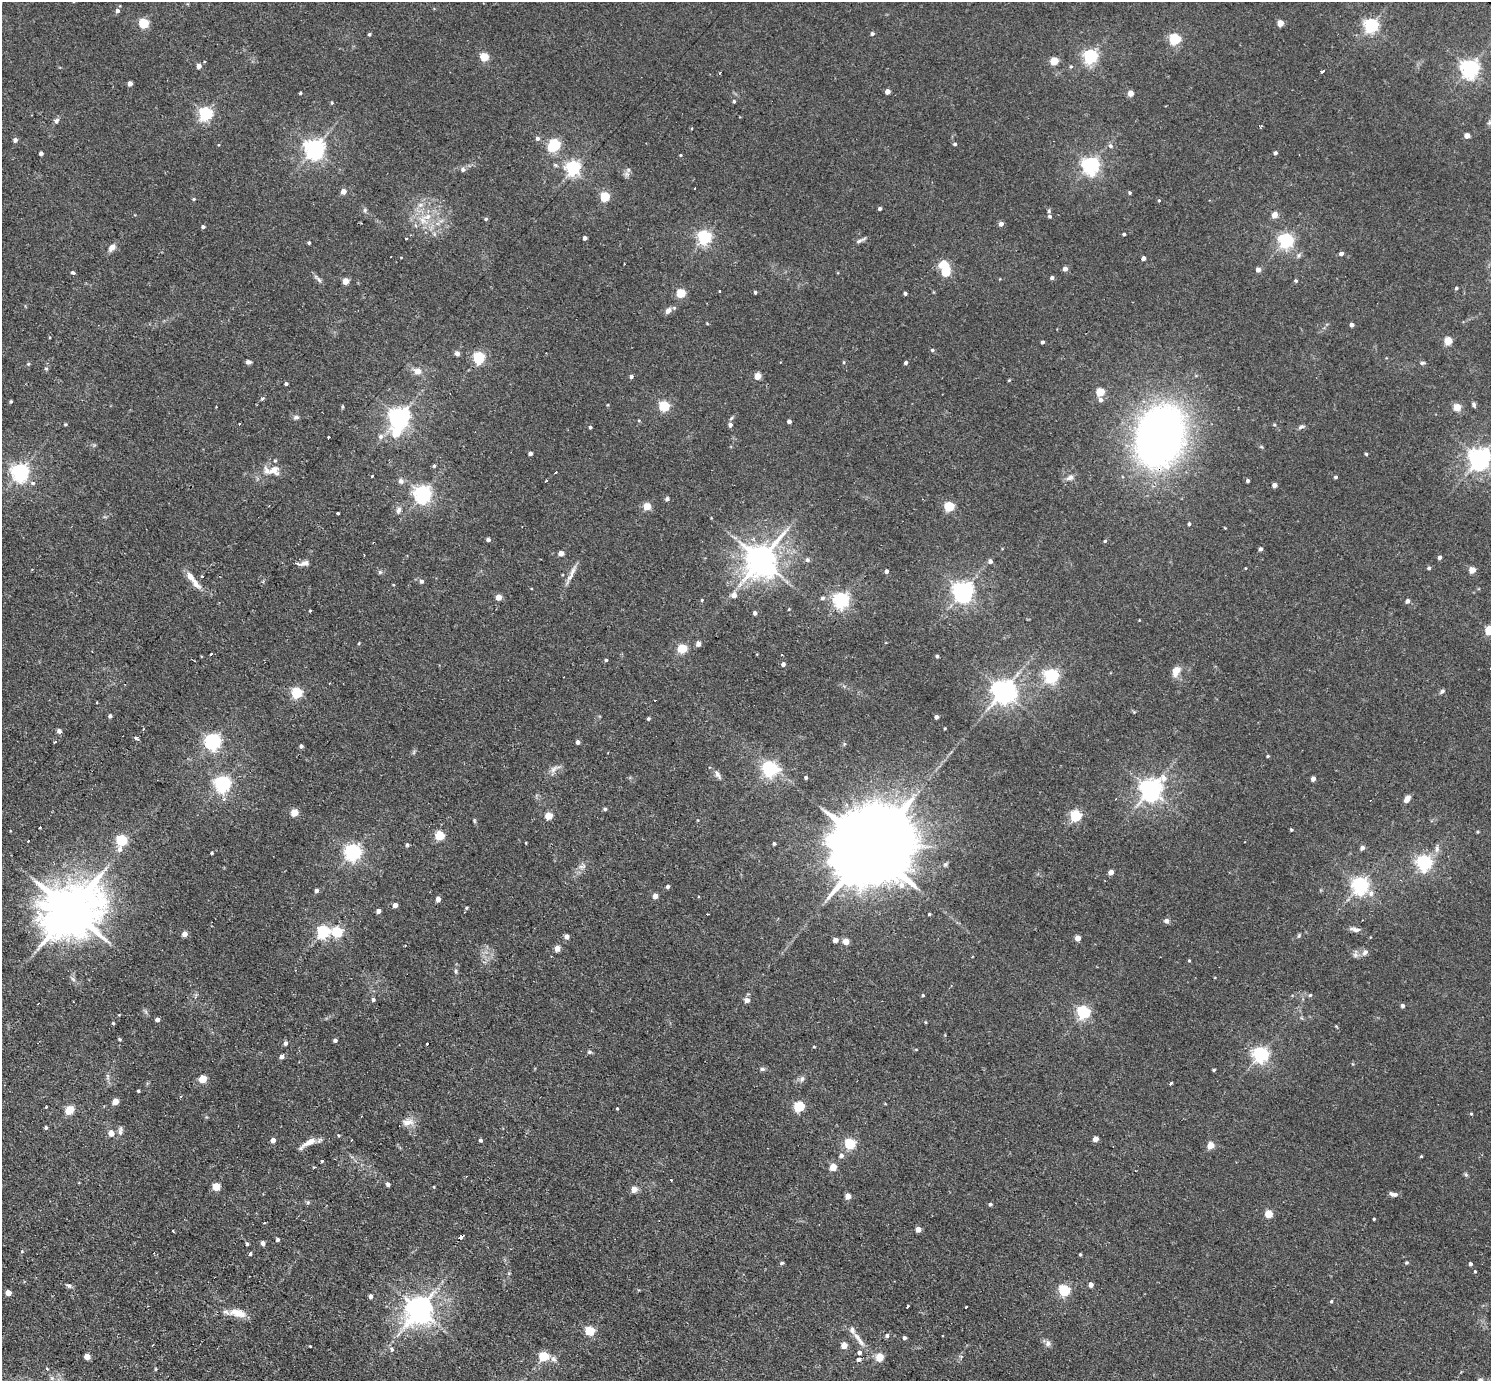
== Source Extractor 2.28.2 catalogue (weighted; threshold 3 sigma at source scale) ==
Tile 7 of 4 x 4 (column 3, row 2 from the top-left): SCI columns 2979-4467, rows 3052-4430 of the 5956 x 5960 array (HDU 1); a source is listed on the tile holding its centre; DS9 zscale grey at full resolution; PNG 1493 x 1383 px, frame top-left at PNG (2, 2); no overlay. Shown black and unused: <1% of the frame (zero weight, under 2 of 3 exposures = <1% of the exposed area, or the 3 px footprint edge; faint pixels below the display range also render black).
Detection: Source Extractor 2.28.2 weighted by HDU 2 'WHT'; one run over the whole footprint, this tile lists its part. Background 0.0314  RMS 0.0043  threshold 0.0196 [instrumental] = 3 sigma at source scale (4.5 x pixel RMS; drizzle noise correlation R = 1.50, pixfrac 1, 0.05/0.05 arcsec/px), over >= 5 px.
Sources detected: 353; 3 inside a brighter object's white glare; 9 cosmic-ray / hot-pixel residue — not listed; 3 inside a brighter listed object's ellipse — not listed separately; the other 338 listed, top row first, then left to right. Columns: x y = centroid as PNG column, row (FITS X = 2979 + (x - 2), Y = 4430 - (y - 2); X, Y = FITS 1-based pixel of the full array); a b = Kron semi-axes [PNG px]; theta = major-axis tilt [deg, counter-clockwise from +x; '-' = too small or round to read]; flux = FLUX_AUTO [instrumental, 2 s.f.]
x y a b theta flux
117 11 5 5 - 1.5
144 23 5 5 - 30
1280 23 4 4 - 7.4
1371 26 6 5 - 110
369 34 4 4 - 0.68
872 34 4 4 - 0.92
1175 39 5 5 - 49
484 57 5 5 - 17
1090 57 6 5 - 100
1054 61 5 4 - 12
199 66 4 4 - 2.6
1071 67 5 4 - 0.6
1470 68 6 6 - 200
1323 71 3 3 - 1.5
130 83 4 4 - 2.9
887 91 4 4 - 3.6
300 93 3 3 - 0.51
1130 93 4 4 - 5.2
734 101 4 4 - 0.58
332 103 4 4 - 0.47
205 113 6 5 - 85
56 121 8 6 62 1.1
1489 123 7 4 58 0.78
1261 126 4 3 - 0.52
1467 136 4 4 - 4.2
537 138 5 5 - 1.4
15 140 4 4 - 1.6
955 144 4 4 - 0.71
554 145 8 5 38 53
1110 146 6 6 - 1.3
314 148 7 6 - 250
41 153 4 4 - 1.4
1275 153 4 4 - 1.1
680 155 3 3 - 0.4
1091 165 6 6 - 180
573 168 6 6 - 120
463 170 6 6 - 1.3
628 170 7 4 72 0.96
344 191 5 4 - 3.3
1130 193 4 4 - 0.61
605 197 5 5 - 27
194 199 4 4 - 0.48
1159 200 4 4 - 0.49
420 205 7 7 - 1.8
880 209 4 3 - 1
365 210 6 5 - 0.76
1049 211 5 5 - 0.63
1275 215 4 4 - 5.4
1049 216 6 5 - 0.76
423 219 15 6 51 3.9
486 219 5 4 - 0.59
1001 224 5 4 - 2
203 227 4 4 - 0.93
1124 234 4 3 - 0.71
704 237 6 5 - 98
585 238 4 4 - 1.9
859 241 13 5 25 1.3
1286 241 6 6 - 120
309 243 4 3 - 0.72
112 248 9 7 49 2.5
1341 254 5 4 - 1.2
1143 258 4 4 - 2.3
1065 269 4 4 - 2.1
1258 270 4 4 - 2.8
946 272 5 5 - 19
73 273 4 3 - 1.3
1052 278 4 4 - 0.97
318 279 15 4 -44 1.3
346 281 4 4 - 7.1
1296 281 4 4 - 0.7
1456 288 4 4 - 0.65
755 292 3 3 - 0.8
681 293 5 5 - 21
905 293 4 3 - 0.91
668 310 9 6 53 2
1352 325 4 4 - 1.6
1448 341 5 5 - 14
1043 342 3 3 - 0.95
932 350 4 4 - 0.72
457 353 4 4 - 2.6
479 358 5 5 - 54
248 362 6 4 -4 1.3
906 363 4 3 - 1
1422 363 7 5 15 0.74
28 364 5 4 - 0.54
46 369 5 3 - 0.53
417 371 10 8 -20 3.3
631 376 4 4 - 0.95
758 376 4 4 - 8.7
1009 380 4 3 - 0.39
286 384 3 3 - 0.84
1100 392 5 5 - 15
262 398 5 3 - 0.71
1100 400 5 5 - 1.4
11 401 3 3 - 0.62
1474 405 7 5 71 0.81
664 406 5 5 - 38
342 407 6 3 71 0.48
1457 407 6 6 - 5.2
296 417 7 6 - 1.2
399 417 7 6 - 290
789 421 4 3 - 1.4
65 424 4 3 - 0.49
730 425 6 6 - 1.3
590 427 4 3 - 0.78
1301 427 8 5 29 1.1
381 436 7 6 - 1.6
328 437 2 2 - 0.45
1160 437 45 32 72 350
530 453 4 3 - 1.6
1366 454 4 3 - 0.58
1479 458 7 7 - 310
434 466 4 4 - 0.67
274 470 14 13 - 4.9
20 472 6 6 - 180
556 472 3 2 - 0.66
372 476 3 3 - 1.3
1070 477 10 7 30 1.9
1336 477 4 4 - 0.74
546 480 3 3 - 2.6
401 481 7 6 - 1.5
1248 481 3 3 - 0.92
33 483 6 5 - 0.95
1274 485 4 4 - 2.6
422 494 6 6 - 180
667 499 6 5 - 0.83
647 506 4 4 - 9.8
949 506 5 5 - 28
398 510 9 6 64 1.5
338 513 4 3 - 3.5
1189 524 4 4 - 0.75
488 540 4 4 - 1.2
1105 541 4 4 - 0.56
1260 549 4 4 - 1.3
561 553 4 4 - 3.7
1440 557 4 4 - 1.4
761 560 10 9 - 870
807 560 5 5 - 1.2
990 561 5 4 - 1.6
304 563 13 6 11 2.3
1245 568 4 3 - 0.28
1429 568 4 4 - 0.88
1472 570 4 4 - 7.4
886 571 4 4 - 1.7
380 572 6 6 - 0.76
572 572 34 5 66 3.5
202 576 4 3 - 0.41
422 581 5 5 - 1
195 583 17 7 -48 3.7
963 591 7 6 - 280
734 595 6 5 - 2.9
499 597 4 4 - 5.9
822 598 5 5 - 1.1
702 600 4 4 - 0.45
841 600 6 6 - 150
1407 601 5 4 - 1.5
789 609 4 3 - 0.32
310 610 4 2 - 0.37
755 613 4 4 - 1.2
1139 620 3 2 - 0.28
1489 630 5 5 - 21
359 643 4 3 - 0.38
698 644 4 4 - 3.1
682 649 6 5 - 12
211 654 3 2 - 0.97
937 656 4 3 - 0.9
606 660 4 4 - 0.62
783 664 4 4 - 2.1
1176 671 12 8 63 4.5
1051 676 6 6 - 98
1003 691 8 7 - 360
1442 691 7 5 40 0.9
297 693 5 5 - 38
110 716 5 4 - 0.98
936 717 4 4 - 1.6
648 719 4 4 - 0.65
945 728 3 2 - 0.37
59 731 4 4 - 2
136 738 4 3 - 1.4
213 741 6 6 - 140
578 742 4 4 - 1.5
301 746 4 3 - 1.1
414 752 7 4 71 0.67
1268 756 4 3 - 0.54
554 769 14 6 42 2.2
769 769 6 6 - 110
718 774 15 6 -58 1.9
806 778 3 3 - 1
1313 779 4 4 - 2.7
222 784 6 6 - 150
1151 789 8 7 - 330
224 799 5 4 - 0.99
1116 799 3 2 - 0.36
1407 799 8 5 55 3
605 809 5 4 - 0.71
294 813 5 4 - 11
549 816 5 4 - 12
1076 816 5 5 - 46
474 821 7 4 -82 0.59
39 827 3 3 - 1.4
1291 830 3 3 - 0.6
440 836 5 5 - 27
121 841 5 5 - 42
774 844 3 3 - 0.79
407 845 5 4 - 0.82
870 848 29 18 45 9300
1362 848 4 4 - 1.8
120 849 7 6 - 1.6
1437 849 10 6 90 1.6
353 852 6 6 - 160
212 853 3 3 - 0.64
1424 863 6 6 - 130
582 866 11 5 5 1.5
1111 872 4 4 - 3.9
1360 885 6 6 - 170
668 886 4 4 - 1.1
316 890 4 4 - 1.4
1371 893 9 7 80 2
655 896 4 4 - 3.4
438 899 4 4 - 3.1
395 905 4 4 - 3
466 908 4 3 - 0.64
71 910 17 14 33 2500
378 911 4 4 - 1.8
708 914 3 2 - 0.42
929 914 3 3 - 0.49
1166 921 5 5 - 2.2
1355 929 13 5 -13 2.3
323 932 6 5 - 68
337 932 5 5 - 39
185 934 5 4 - 3.2
566 936 4 4 - 2.1
1299 936 6 4 45 0.59
1078 938 4 4 - 4.6
835 940 4 4 - 3.7
846 941 4 4 - 7.2
557 948 4 4 - 5
1365 952 8 6 43 1.7
1189 960 4 3 - 0.42
456 971 5 5 - 0.68
73 979 8 4 -45 1
923 995 4 3 - 0.51
1310 995 5 4 - 0.51
373 1000 4 4 - 0.91
747 1000 6 5 - 2.2
38 1004 2 2 - 0.45
1402 1006 4 4 - 1.3
1083 1012 5 5 - 75
157 1020 4 4 - 2
925 1022 5 3 - 0.37
113 1023 4 4 - 0.51
1336 1026 5 3 - 0.38
120 1039 4 3 - 0.52
335 1040 4 3 - 1.3
286 1043 5 4 - 1.3
427 1044 3 3 - 1.7
814 1047 3 3 - 0.43
589 1052 6 5 - 0.83
1260 1055 6 6 - 130
282 1056 4 4 - 1.9
762 1069 7 5 14 0.88
1214 1070 3 3 - 0.54
203 1079 5 4 - 12
802 1079 9 6 62 1.3
1171 1083 3 3 - 4.7
138 1091 3 3 - 0.64
181 1097 3 2 - 0.48
115 1101 5 4 - 5.4
46 1107 3 2 - 0.49
799 1107 5 5 - 35
617 1109 4 3 - 0.45
69 1110 5 5 - 16
1471 1114 4 4 - 0.44
408 1122 16 9 19 3.6
46 1128 4 4 - 0.79
120 1131 13 5 82 1.5
111 1133 5 5 - 4.1
338 1135 4 3 - 0.37
1095 1139 4 4 - 4.3
273 1140 5 4 - 2.5
481 1140 4 3 - 0.93
308 1143 23 6 31 4.5
850 1144 5 5 - 42
1211 1145 5 4 - 8.2
841 1155 6 5 - 1.3
1421 1156 3 3 - 0.46
322 1161 3 3 - 0.62
833 1167 5 4 - 8.9
1466 1175 6 4 -19 0.65
671 1180 3 2 - 0.61
388 1184 4 4 - 1.4
216 1187 5 5 - 13
434 1187 3 3 - 0.44
634 1189 5 5 - 4.7
1393 1194 10 5 -11 1.6
848 1196 4 4 - 4.6
308 1202 6 4 46 0.59
990 1204 4 4 - 0.85
1269 1214 5 4 - 13
1374 1219 3 3 - 0.5
264 1223 2 2 - 0.46
918 1229 4 4 - 3.8
461 1237 5 3 - 6.6
278 1240 4 4 - 1
263 1243 4 4 - 1.8
247 1244 4 4 - 0.64
250 1254 3 3 - 2.1
1080 1254 3 3 - 0.46
1407 1262 4 4 - 0.56
782 1263 5 4 - 0.64
1470 1264 4 3 - 1.2
1475 1271 4 3 - 0.51
1091 1285 4 4 - 2.3
69 1286 8 5 -24 1
1064 1290 5 5 - 46
8 1293 4 4 - 5.2
371 1296 5 4 - 1.5
1331 1301 4 3 - 0.57
967 1306 3 3 - 2.3
908 1307 4 3 - 3
419 1310 9 8 - 570
238 1313 21 10 -12 6.5
590 1331 5 5 - 25
887 1336 5 5 - 1.1
904 1338 4 4 - 1
859 1339 27 6 -53 4.7
1048 1343 9 7 -86 1.6
844 1345 4 4 - 6.9
310 1346 3 3 - 0.89
392 1349 6 5 - 0.97
859 1353 5 4 - 1.6
87 1356 4 4 - 4.9
543 1356 5 5 - 23
879 1357 5 5 - 14
554 1359 9 7 -59 1.6
859 1360 3 3 - 11
155 1369 5 3 - 0.39
1480 1380 7 6 - 0.99
Overlapping masked pixels (flux is a lower limit): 2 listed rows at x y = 1160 437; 461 1237
Isophote crosses this tile's border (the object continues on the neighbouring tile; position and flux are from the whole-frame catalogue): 3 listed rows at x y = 1479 458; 1489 630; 1480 1380